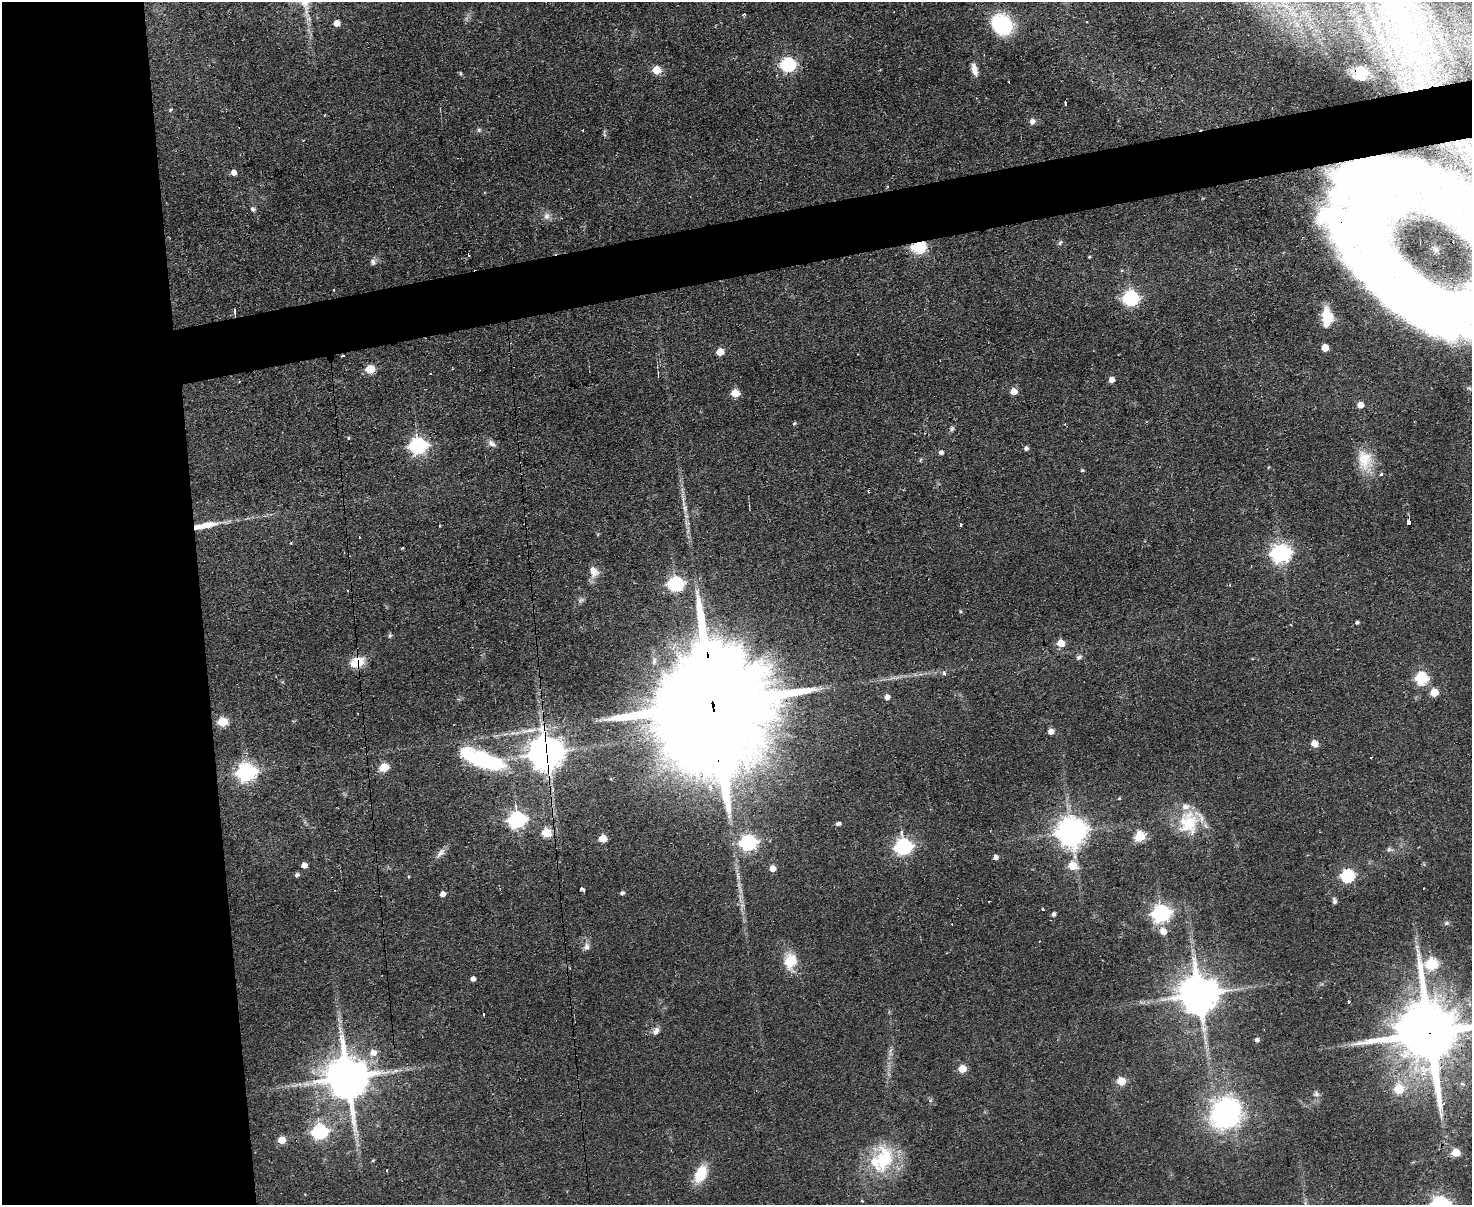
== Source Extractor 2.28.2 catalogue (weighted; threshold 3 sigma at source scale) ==
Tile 7 of 3 x 4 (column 1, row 3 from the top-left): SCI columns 244-1713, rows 1203-2405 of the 4782 x 4810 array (HDU 1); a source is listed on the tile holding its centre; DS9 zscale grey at full resolution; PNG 1474 x 1207 px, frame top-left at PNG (2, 2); no overlay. Shown black and unused: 18% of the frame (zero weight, under 2 of 3 exposures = <1% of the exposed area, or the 3 px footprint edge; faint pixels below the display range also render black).
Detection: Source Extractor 2.28.2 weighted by HDU 2 'WHT'; one run over the whole footprint, this tile lists its part. Background 0.0587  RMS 0.0058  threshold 0.0261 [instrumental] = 3 sigma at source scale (4.5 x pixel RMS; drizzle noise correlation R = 1.50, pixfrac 1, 0.05/0.05 arcsec/px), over >= 5 px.
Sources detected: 151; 1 too faint to see at this stretch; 8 inside a brighter object's white glare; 8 cosmic-ray / hot-pixel residue — not listed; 7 inside a brighter listed object's ellipse — not listed separately; the other 127 listed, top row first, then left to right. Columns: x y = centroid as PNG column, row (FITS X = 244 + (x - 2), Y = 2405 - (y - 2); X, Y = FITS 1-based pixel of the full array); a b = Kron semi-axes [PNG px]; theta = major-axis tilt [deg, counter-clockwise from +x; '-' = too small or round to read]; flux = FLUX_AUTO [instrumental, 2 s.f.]
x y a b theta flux
1399 12 57 16 89 56
308 18 7 4 1 1.3
336 23 5 5 - 6.4
1002 24 19 16 -42 50
788 64 7 6 - 120
656 70 5 5 - 18
974 70 14 6 -74 4.7
460 73 5 3 - 0.65
1360 73 12 9 32 9.8
1066 104 4 3 - 11
170 110 5 4 - 0.72
1032 121 8 8 - 2.5
479 130 6 6 - 1.1
233 172 5 5 - 4
253 209 6 5 - 1.8
546 216 9 8 - 2.9
1060 243 8 5 62 1.1
919 246 7 6 - 95
1089 257 3 3 - 0.61
373 262 9 7 -69 2
334 290 3 2 - 0.45
1130 298 7 6 - 140
1413 301 154 47 -40 300
235 312 8 2 -83 1.4
1327 317 23 15 -75 15
1325 348 5 5 - 9.8
720 352 5 5 - 11
342 356 3 2 - 1.6
370 369 5 5 - 24
658 374 8 2 90 0.57
1111 380 5 5 - 4.5
1014 391 5 5 - 8.6
735 393 6 5 - 15
1360 405 5 5 - 5.2
794 423 5 4 - 0.68
952 428 7 4 89 1.2
349 438 4 3 - 0.85
492 444 12 7 -32 2.8
418 446 7 7 - 200
1026 448 5 4 - 2
941 452 5 5 - 1.8
921 460 7 3 81 0.68
1365 460 28 20 -80 16
1082 470 4 4 - 0.84
1408 522 4 4 - 5.1
205 525 32 7 11 12
960 525 3 3 - 2.1
439 526 3 2 - 0.71
402 548 3 2 - 0.82
1280 553 7 7 - 310
594 571 15 10 -67 6.2
675 584 7 6 - 140
580 600 9 6 42 1.8
960 611 5 3 - 0.63
1357 622 4 4 - 1.1
390 635 7 5 88 1
1060 643 5 5 - 12
1079 657 8 6 25 1.5
357 663 16 10 20 13
944 673 4 4 - 1.8
1421 678 6 6 - 67
1434 692 5 5 - 15
887 697 5 5 - 3.7
713 707 73 23 -85 44000
222 722 6 5 - 27
1051 731 5 5 - 4.4
1314 743 5 5 - 8.8
546 753 9 9 - 1700
1371 757 3 2 - 0.57
483 760 54 17 -20 68
384 767 10 8 24 8
246 772 8 8 - 250
710 788 9 7 -73 3.8
1119 798 4 4 - 0.59
517 819 7 7 - 200
1188 822 33 27 81 27
839 823 6 5 - 1.4
1071 832 9 9 - 920
546 833 6 5 - 30
1140 836 6 6 - 32
603 838 5 5 - 13
748 842 7 6 - 170
903 846 7 7 - 170
1389 849 8 6 57 1.5
440 853 16 7 49 3.4
995 857 5 5 - 3
304 865 5 5 - 4.7
1072 866 6 5 - 20
773 868 5 5 - 7.3
297 875 5 5 - 1.6
1347 875 6 6 - 90
582 889 5 3 - 3.1
622 893 5 4 - 1.5
442 894 5 4 - 3.7
1334 901 9 5 -79 1.6
1042 909 3 3 - 0.78
1161 913 7 7 - 240
1053 914 5 4 - 1.8
1446 923 7 5 16 1.3
1163 931 6 6 - 5.8
586 947 11 8 79 2.9
790 961 21 17 73 13
1431 964 10 7 -30 51
473 979 4 4 - 2.8
1199 994 11 11 - 2100
1348 1002 3 3 - 0.77
484 1014 3 3 - 1.4
656 1031 10 7 56 3.1
1429 1032 21 17 -83 6500
1257 1040 4 4 - 1.9
373 1052 8 8 - 4.9
962 1069 5 5 - 13
347 1078 13 11 -81 2800
1121 1081 5 5 - 19
1462 1084 8 6 -38 1.7
1399 1089 6 6 - 24
1316 1094 8 7 - 1.8
1226 1113 38 34 51 96
319 1131 7 6 - 120
281 1140 5 5 - 12
1456 1152 5 5 - 19
884 1159 44 27 81 38
373 1160 4 4 - 0.62
387 1170 3 2 - 0.82
701 1174 18 11 67 19
862 1201 3 3 - 0.64
1440 1204 8 7 - 220
Overlapping masked pixels (flux is a lower limit): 11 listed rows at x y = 1360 73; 919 246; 1413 301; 235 312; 342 356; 1408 522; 205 525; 357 663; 713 707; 546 753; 1429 1032
Isophote crosses this tile's border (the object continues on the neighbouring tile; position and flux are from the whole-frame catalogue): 4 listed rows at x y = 1399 12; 1413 301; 1429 1032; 1440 1204